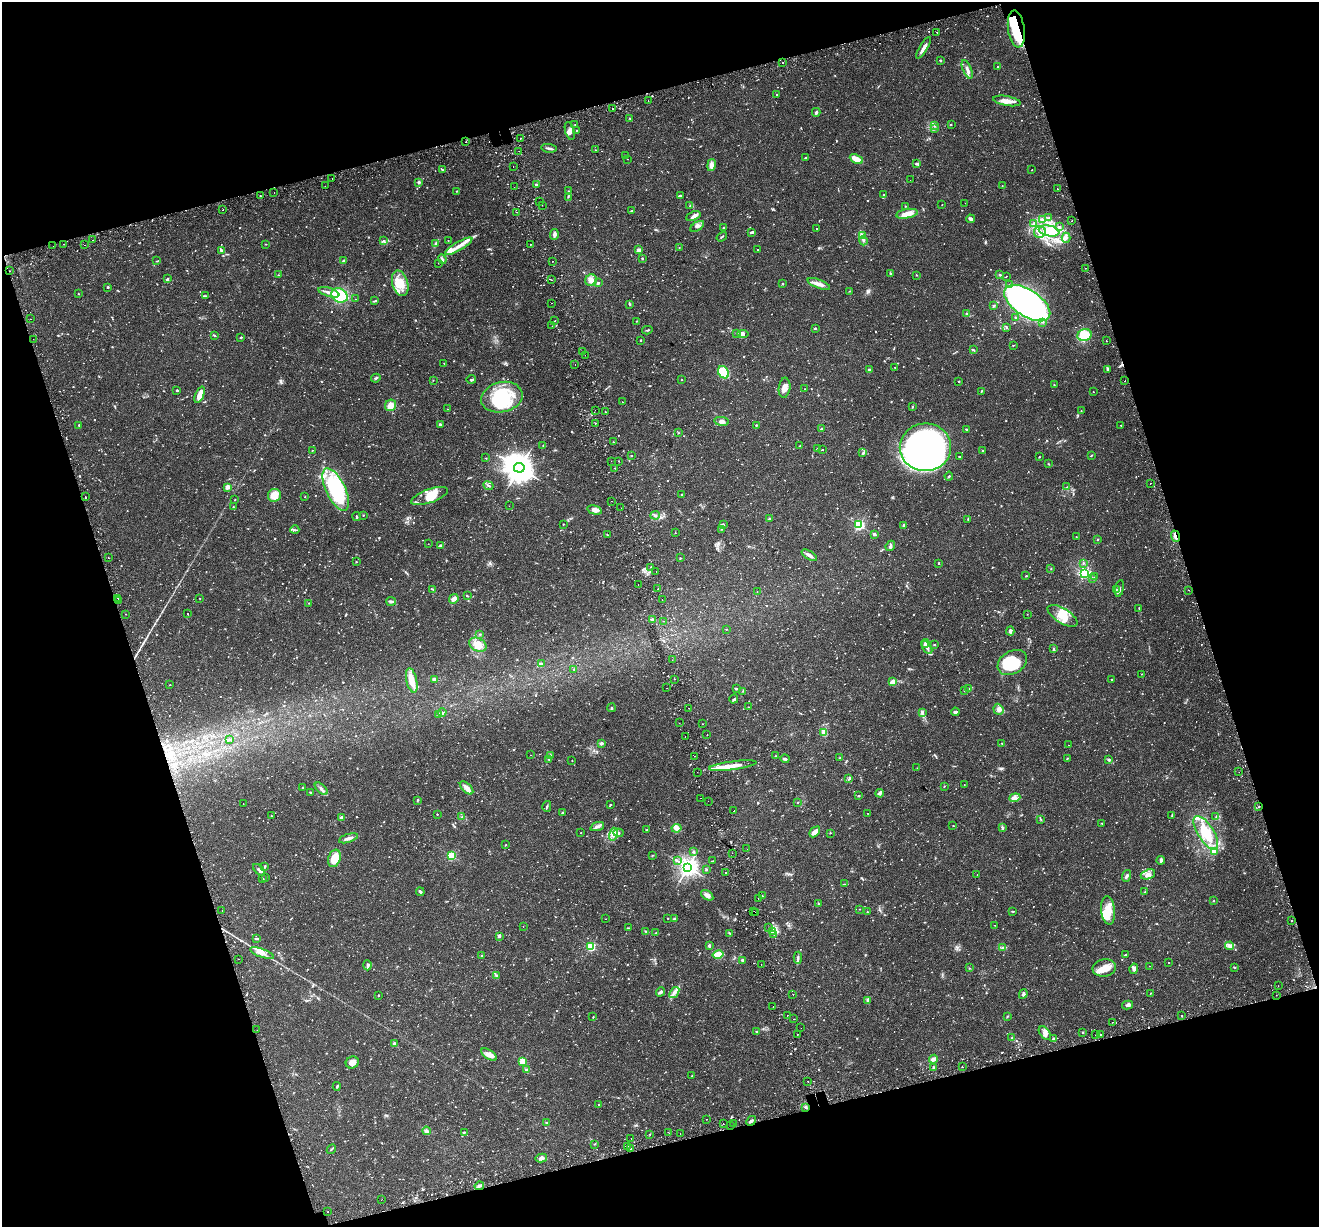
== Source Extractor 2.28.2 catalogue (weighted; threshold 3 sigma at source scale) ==
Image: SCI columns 59-5324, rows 184-5080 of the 5379 x 5211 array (HDU 1 of 3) = the unmasked area's bounding box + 8 px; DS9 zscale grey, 4 x 4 block average (1 PNG px = mean of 4 x 4 image px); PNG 1321 x 1229 px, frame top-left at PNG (2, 2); each listed source drawn as its Kron ellipse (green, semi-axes under 4 px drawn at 4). Shown black and unused: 34% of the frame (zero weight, under 2 of 3 exposures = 5% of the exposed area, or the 3 px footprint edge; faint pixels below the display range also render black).
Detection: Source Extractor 2.28.2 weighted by HDU 2 'WHT'. Background 0.0486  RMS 0.0036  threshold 0.0161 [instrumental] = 3 sigma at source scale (4.5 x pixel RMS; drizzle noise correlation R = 1.50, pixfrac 1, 0.0396/0.0396 arcsec/px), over >= 5 px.
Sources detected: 1507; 15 too faint to see at this stretch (4 x 4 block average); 9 inside a brighter object's white glare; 43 cosmic-ray / hot-pixel residue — neither listed nor drawn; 17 coinciding with a brighter row at this scale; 64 inside a brighter listed object's ellipse — not listed separately; of the other 1359, all 500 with FLUX_AUTO >= 0.969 (the completeness limit of this list) listed and drawn (859 fainter detections not listed), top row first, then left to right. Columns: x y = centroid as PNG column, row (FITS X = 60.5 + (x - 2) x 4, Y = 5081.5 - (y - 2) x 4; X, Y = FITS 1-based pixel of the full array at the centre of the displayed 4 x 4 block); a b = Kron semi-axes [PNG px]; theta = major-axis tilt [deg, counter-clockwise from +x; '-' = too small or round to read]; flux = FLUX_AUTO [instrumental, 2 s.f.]
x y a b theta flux
1016 29 19 8 -82 88
937 32 2 2 - 2.3
924 48 12 3 60 11
940 60 2 2 - 1.9
782 62 2 2 - 2.6
998 67 2 2 - 1.2
967 69 10 3 -67 9.6
776 94 2 2 - 1.2
648 101 2 2 - 2
1007 101 14 5 -10 17
612 108 2 2 - 1.8
816 112 4 2 - 3.4
630 119 3 2 - 1.8
575 125 2 2 - 1.1
951 125 3 2 - 1.2
935 126 2 2 - 1.8
935 129 2 2 - 1.3
577 130 2 2 - 1.5
570 131 9 4 -75 11
520 138 2 2 - 1.3
465 142 2 2 - 6.5
549 148 7 2 -10 5.5
595 150 2 2 - 1.3
519 151 2 2 - 1
625 156 2 2 - 0.99
806 158 3 2 - 3.3
628 159 2 2 - 0.99
856 159 7 3 -24 23
916 163 3 2 - 1.7
711 165 6 4 78 12
513 166 2 2 - 7.9
442 170 2 2 - 1.3
1032 170 2 2 - 1
332 178 2 2 - 2.6
910 180 2 2 - 1.3
419 182 3 2 - 4.4
536 184 2 2 - 3.3
325 186 2 2 - 1.5
1002 186 2 2 - 0.97
514 187 2 2 - 2.7
1057 189 2 2 - 1.3
457 191 2 2 - 1.5
568 191 2 2 - 1.1
274 192 2 2 - 2.2
884 195 3 2 - 1.8
260 196 2 2 - 1.4
680 196 3 2 - 4.7
568 197 2 2 - 1.4
540 202 2 2 - 4.4
965 203 2 2 - 1.2
542 205 2 2 - 1.2
942 205 2 2 - 1
690 206 2 2 - 1.2
905 206 2 2 - 1
223 210 2 2 - 3.2
631 211 3 2 - 1.9
517 212 2 2 - 3.4
907 214 11 4 10 18
693 216 7 3 21 10
1049 217 2 2 - 1.4
970 219 4 2 - 7
1042 219 3 3 - 4.1
1072 221 2 2 - 2
1034 224 3 2 - 1.4
697 226 8 3 32 6.2
1059 227 3 2 - 2.7
723 228 2 2 - 1.4
817 228 2 2 - 1.2
1049 231 10 5 -11 32
752 232 4 2 - 4.4
1040 232 6 5 - 12
554 234 5 4 - 6.3
863 236 3 2 - 3.5
722 237 5 2 - 2.1
1066 238 5 4 - 6
93 240 2 2 - 1.1
448 240 2 2 - 0.97
863 240 5 3 - 4.9
384 241 3 2 - 2.6
436 243 4 2 - 3.1
63 244 2 2 - 1
266 244 3 2 - 1.1
85 245 2 2 - 3.9
530 245 2 2 - 1.5
53 246 2 2 - 1.5
459 246 15 3 30 19
679 247 2 2 - 1.1
221 250 4 2 - 4.2
639 250 4 3 - 6.7
757 250 2 2 - 1.3
442 259 5 2 - 3.7
642 259 2 2 - 4.3
156 261 3 2 - 1.3
344 261 3 2 - 4.7
553 261 2 2 - 1.7
439 263 2 2 - 1.1
1085 268 2 2 - 1.8
9 271 2 2 - 1.2
890 273 3 2 - 2.1
278 275 2 2 - 1.2
917 275 2 2 - 1.4
1000 275 3 2 - 1.9
1006 276 2 2 - 1
167 279 4 2 - 2.6
551 280 2 2 - 1.5
591 280 6 5 - 12
400 283 13 7 -73 32
598 283 3 2 - 3.4
782 283 2 2 - 1.4
819 284 12 3 -21 13
1010 285 2 2 - 1.3
108 287 2 2 - 3.1
849 291 2 2 - 1
329 292 11 3 -17 13
78 294 2 2 - 1.1
340 295 8 6 -27 67
206 296 4 2 - 2.1
355 299 2 2 - 1.1
375 301 4 2 - 2.1
551 303 2 2 - 1.5
1027 303 26 13 -33 1100
630 304 4 2 - 2.7
994 306 4 2 - 2.2
967 313 2 2 - 1.2
1016 318 2 2 - 1.5
30 319 2 2 - 1.7
555 321 2 2 - 1.4
636 321 2 2 - 1.3
1043 322 2 2 - 1.6
552 326 2 2 - 1.3
815 328 3 2 - 1.7
1006 328 2 2 - 1.6
647 330 5 2 - 2.2
736 333 2 2 - 1.6
743 334 5 3 - 5.6
214 335 3 2 - 2
1084 335 7 6 - 53
241 337 3 2 - 2.1
33 339 2 2 - 1
640 340 2 2 - 2
1106 341 2 2 - 1.5
1013 345 3 2 - 1.2
973 350 4 2 - 2.9
582 352 2 2 - 1.4
585 355 2 2 - 1.6
444 363 2 2 - 1.1
575 365 2 2 - 2.1
895 367 2 2 - 1
869 369 2 2 - 3.2
1108 369 4 3 - 3.9
723 372 6 5 - 99
376 378 5 2 - 3.4
471 379 4 2 - 2.7
433 380 2 2 - 0.98
682 380 2 2 - 1.1
959 381 2 2 - 1.5
1125 381 2 2 - 1.4
1054 385 2 2 - 1.2
785 388 10 6 84 14
805 389 2 2 - 1.1
177 390 2 2 - 2.3
981 391 4 2 - 1.7
1093 392 2 2 - 0.97
200 395 8 3 67 24
502 397 21 15 12 120
622 402 2 2 - 1.4
390 405 6 5 - 17
912 407 2 2 - 1.4
448 409 2 2 - 1.4
595 410 2 2 - 2.2
1081 411 2 2 - 1.1
605 412 2 2 - 5.6
721 421 7 4 -10 9.9
595 423 2 2 - 2.8
79 425 2 2 - 1.4
440 425 3 2 - 2.2
756 425 2 2 - 2.4
1121 425 2 2 - 1
822 429 3 2 - 5.6
966 429 2 2 - 1.6
678 433 2 2 - 1
613 442 2 2 - 1.6
543 445 2 2 - 1.1
800 446 2 2 - 0.99
925 447 26 24 5 930
817 449 3 2 - 2.2
312 450 2 2 - 1.2
822 450 2 2 - 1.1
982 450 2 2 - 1.7
863 453 3 2 - 3.2
631 456 2 2 - 1.3
959 456 3 2 - 2.2
1091 456 4 2 - 1.4
1039 457 2 2 - 2.4
486 458 2 2 - 1.5
611 461 2 2 - 2
619 461 2 2 - 1.7
1048 464 3 2 - 1.1
519 468 5 4 - 3400
615 468 2 2 - 6
949 476 4 2 - 2.2
1150 483 2 2 - 2.7
488 486 5 2 - 3.3
227 487 4 3 - 8
1067 487 3 2 - 2.1
336 489 23 9 -64 220
682 494 3 2 - 2.1
274 495 6 6 - 24
85 496 2 2 - 1.9
429 496 19 7 20 36
305 497 2 2 - 1.3
235 500 2 2 - 1.1
611 501 2 2 - 4.3
509 506 2 2 - 1.3
233 507 2 2 - 1
621 508 2 2 - 1.4
594 510 7 4 -16 9.3
363 515 2 2 - 1.5
655 515 5 2 - 3.1
356 516 4 2 - 2.4
769 519 3 2 - 2
968 519 3 2 - 1.2
563 524 2 2 - 0.98
723 525 3 2 - 2.7
859 525 2 2 - 200
904 525 3 3 - 4.1
722 529 3 3 - 2.9
295 530 4 2 - 2.1
675 533 2 2 - 0.98
875 534 2 2 - 7.9
607 535 2 2 - 1.5
1175 536 6 2 -71 6.1
1076 537 2 2 - 1
1098 540 3 2 - 1.8
428 544 2 2 - 1.6
441 545 4 2 - 3.5
890 546 5 2 - 3.5
809 555 8 3 -32 9
108 558 2 2 - 1.7
680 558 2 2 - 1.3
356 562 2 2 - 1.4
1083 563 3 2 - 1.9
938 564 2 2 - 1
651 567 2 2 - 1.1
1051 569 2 2 - 1.3
656 571 2 2 - 1.4
1085 573 2 2 - 200
1026 576 2 2 - 2
1095 577 2 2 - 1.2
1093 578 2 2 - 2.4
638 584 2 2 - 3.4
433 589 3 2 - 2.3
658 589 2 2 - 2.1
1116 589 2 2 - 1.3
1119 589 8 3 79 4.7
1189 590 2 2 - 2.1
757 591 2 2 - 1.9
467 596 3 2 - 1.6
118 598 2 2 - 1.2
200 598 2 2 - 1.1
454 599 5 4 - 11
662 600 2 2 - 1
119 601 2 2 - 1.5
391 601 5 2 - 5.4
309 603 2 2 - 1.4
1139 609 3 2 - 1.3
125 614 2 2 - 1.3
188 614 2 2 - 1.6
1027 614 2 2 - 1
1062 616 17 7 -32 36
652 619 2 2 - 2
664 621 2 2 - 1.4
726 629 2 2 - 2.7
1010 631 4 3 - 6.5
480 634 2 2 - 1
925 643 4 4 - 8.7
478 645 9 6 -28 25
934 645 2 2 - 1.7
927 647 7 2 -60 6.4
1053 649 3 2 - 1.7
672 660 2 2 - 4.3
541 663 2 2 - 2.1
1012 663 15 11 32 100
574 669 2 2 - 1.3
1141 674 2 2 - 1.2
434 679 3 3 - 3.6
675 679 2 2 - 1.6
1112 679 2 2 - 1.2
412 681 13 5 -77 28
892 682 4 2 - 21
170 685 2 2 - 1.2
667 688 2 2 - 1.7
736 688 3 2 - 1.6
969 689 3 2 - 3.2
743 691 2 2 - 1.2
965 691 2 2 - 1.2
734 699 4 2 - 2.3
748 707 2 2 - 1
611 708 4 2 - 2.8
689 708 2 2 - 2.7
998 709 6 5 - 8
955 712 4 3 - 4
442 713 4 2 - 3.8
922 713 2 2 - 1.9
438 715 2 2 - 1.4
679 723 2 2 - 1.7
702 724 2 2 - 1.5
824 732 2 2 - 22
707 735 2 2 - 1
685 736 2 2 - 1.8
229 740 3 2 - 2.3
601 743 3 3 - 5.3
1002 743 3 2 - 1.8
1068 745 2 2 - 1.5
531 755 2 2 - 1.1
551 756 2 2 - 1.9
695 756 2 2 - 3.1
776 756 2 2 - 1.1
840 758 2 2 - 1.7
1067 758 3 2 - 1.4
549 759 3 2 - 1.8
785 759 4 3 - 4.1
572 760 2 2 - 1
1109 760 3 3 - 3.1
733 766 24 4 8 28
917 768 2 2 - 1.7
697 772 2 2 - 1.1
1239 772 2 2 - 0.98
849 779 3 2 - 2
964 785 2 2 - 1.4
944 786 2 2 - 1.3
303 788 2 2 - 4
467 788 8 4 -44 15
321 789 8 3 -43 6.7
310 792 3 2 - 2
880 793 4 3 - 8.9
859 795 2 2 - 1.2
701 798 2 2 - 0.97
1015 798 6 4 21 8.8
418 800 3 2 - 1.6
708 801 2 2 - 1.1
798 802 2 2 - 1.4
243 804 2 2 - 0.99
611 804 2 2 - 1.1
547 806 5 2 - 2.4
1259 807 3 2 - 1.5
734 811 2 2 - 10
562 813 3 2 - 1.8
867 813 2 2 - 1.5
437 814 2 2 - 1.4
1172 815 4 2 - 2.2
271 816 2 2 - 1.1
462 817 3 2 - 1.6
1216 817 2 2 - 1.6
341 818 4 3 - 4.8
1041 819 4 2 - 2
1102 823 2 2 - 1.1
953 826 2 2 - 1.1
597 827 7 2 19 6
676 828 5 4 - 9.8
1003 828 3 2 - 2.3
646 830 3 2 - 1.4
815 832 6 3 43 16
581 833 2 2 - 1
618 833 5 3 - 5.7
830 833 2 2 - 1.2
1206 833 19 8 -58 70
613 834 6 4 75 10
348 838 10 3 17 9.8
506 845 2 2 - 2
747 849 2 2 - 1.4
1214 851 4 3 - 4.8
694 852 3 2 - 2.5
732 853 2 2 - 1.4
652 855 2 2 - 1.1
451 856 3 2 - 80
334 858 9 6 71 44
1161 860 4 3 - 4.6
677 861 2 2 - 1.8
713 861 3 2 - 1.4
265 866 4 2 - 1.9
688 867 3 3 - 1000
706 869 2 2 - 2.5
259 870 7 3 -45 5.5
726 873 2 2 - 4.7
977 874 2 2 - 1.4
1148 874 7 5 21 11
1126 876 6 3 71 4.2
266 878 3 2 - 1.3
263 879 2 2 - 1.2
845 884 2 2 - 1.1
420 892 4 2 - 4
1145 892 3 2 - 2.3
707 895 7 4 -35 8.5
762 896 2 2 - 1.2
758 898 2 2 - 2.2
1213 901 2 2 - 1.3
818 903 2 2 - 1.1
860 909 2 2 - 1.2
222 910 2 2 - 1.5
1108 910 14 7 -84 32
754 911 2 2 - 3
1013 911 4 2 - 1.9
756 912 2 2 - 1.3
867 912 2 2 - 1.1
668 918 2 2 - 1.1
606 919 2 2 - 2.3
674 919 4 3 - 3.6
1292 921 2 2 - 2.3
995 925 2 2 - 0.97
523 926 2 2 - 1.4
628 928 3 2 - 1.5
769 928 2 2 - 7.4
646 931 3 2 - 1.9
773 932 2 2 - 0.98
656 933 3 2 - 1.8
729 933 3 2 - 1.7
774 934 2 2 - 2
499 936 3 2 - 5.2
257 939 3 2 - 1.3
591 946 3 2 - 79
709 946 4 2 - 3.2
1229 946 4 2 - 4.5
1003 948 4 3 - 4.7
262 953 12 4 -21 14
482 955 3 2 - 1.9
718 955 5 4 - 34
1125 955 4 2 - 1.5
798 958 6 2 88 4.8
238 959 2 2 - 1.8
742 960 2 2 - 4
1169 963 2 2 - 1
367 965 5 2 - 3
761 965 2 2 - 2.8
1149 966 2 2 - 2.8
969 968 3 2 - 1.2
1104 968 12 8 9 26
1235 968 2 2 - 1.3
1134 969 5 3 - 6
497 976 3 3 - 2.5
1278 986 2 2 - 1.7
661 992 5 3 - 5.6
674 992 6 3 54 8.4
1150 993 2 2 - 1.2
793 994 2 2 - 3.1
1023 994 5 3 - 3.9
379 995 3 2 - 1.1
1276 995 2 2 - 3.5
868 1000 4 2 - 2.4
1127 1005 6 3 13 4.8
773 1006 2 2 - 2.2
787 1015 2 2 - 2.2
1181 1015 2 2 - 1.7
1007 1016 4 2 - 2
593 1017 3 2 - 1.2
794 1019 2 2 - 1.6
1112 1022 2 2 - 2.5
801 1028 2 2 - 1.2
257 1030 2 2 - 1.6
757 1031 2 2 - 1.7
1082 1032 2 2 - 7.5
1045 1033 7 5 -51 9.7
797 1034 2 2 - 1.4
1095 1035 2 2 - 2.2
1100 1035 2 2 - 1.3
1012 1037 2 2 - 1
1054 1039 3 3 - 4.5
395 1044 3 3 - 4.8
489 1055 9 4 -34 13
933 1059 4 4 - 6.8
522 1061 2 2 - 31
352 1062 7 5 28 13
933 1067 2 2 - 1.4
962 1067 2 2 - 1
527 1070 4 3 - 2.6
692 1076 2 2 - 1.1
808 1081 2 2 - 2.6
337 1086 4 2 - 2.1
599 1104 2 2 - 1.1
805 1107 2 2 - 1.8
706 1119 2 2 - 1.6
751 1121 5 2 - 4.4
546 1122 2 2 - 1
723 1124 2 2 - 2.2
733 1124 2 2 - 2.5
730 1125 2 2 - 1.4
426 1131 4 4 - 5.8
464 1132 3 2 - 1.8
669 1133 2 2 - 1.2
650 1134 2 2 - 2.4
680 1134 2 2 - 1.5
631 1138 2 2 - 2.2
594 1144 2 2 - 0.98
627 1146 2 2 - 1.1
631 1148 2 2 - 2.5
331 1149 5 2 - 2.2
541 1158 6 4 12 7.3
479 1186 5 3 - 4.4
381 1200 2 2 - 1.4
328 1211 2 2 - 1.3
Overlapping masked pixels (flux is a lower limit): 4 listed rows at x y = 1016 29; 9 271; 1175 536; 1259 807
Diffuse or blended objects may show on this block-average render without a row.